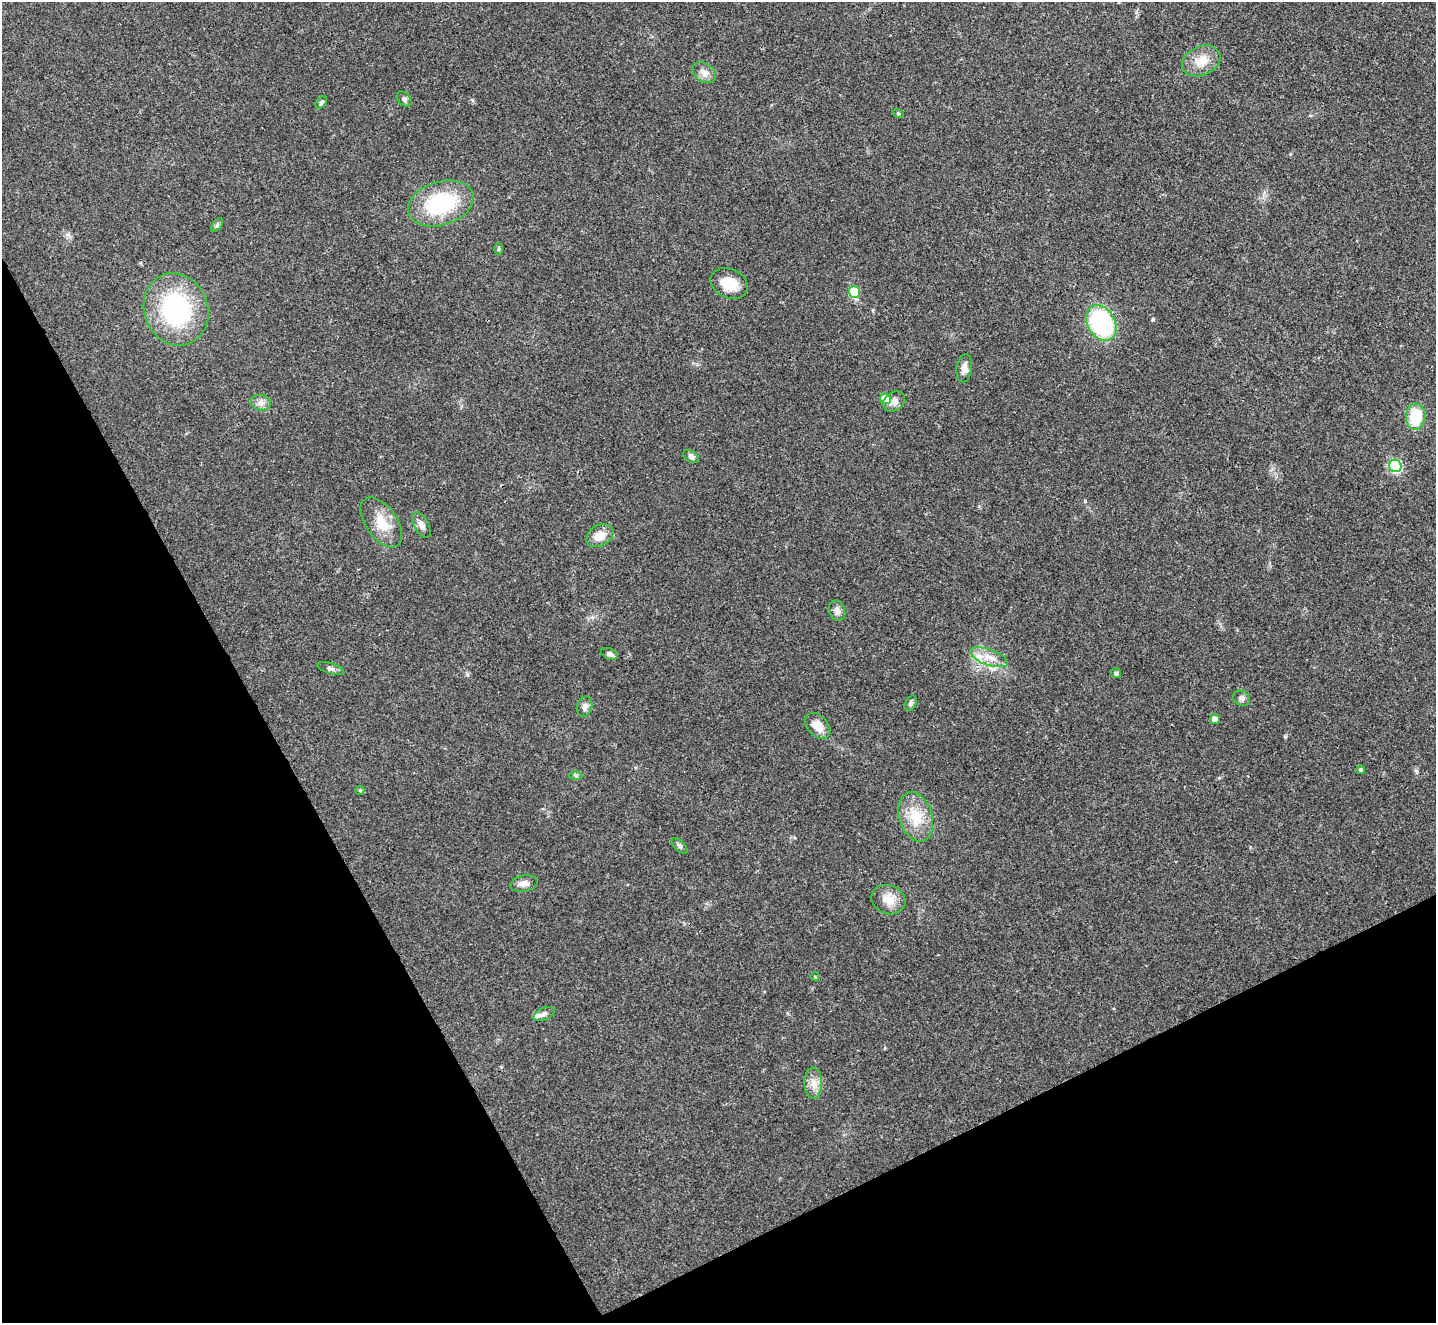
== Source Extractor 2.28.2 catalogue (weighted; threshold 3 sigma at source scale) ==
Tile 14 of 4 x 4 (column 2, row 4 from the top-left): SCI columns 1437-2870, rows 156-1476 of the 5739 x 5730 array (HDU 1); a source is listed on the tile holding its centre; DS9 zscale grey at full resolution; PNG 1438 x 1325 px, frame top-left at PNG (2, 2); each listed source drawn as its Kron ellipse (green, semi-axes under 4 px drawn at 4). Shown black and unused: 27% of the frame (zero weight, under 3 of 4 exposures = <1% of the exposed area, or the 3 px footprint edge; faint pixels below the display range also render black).
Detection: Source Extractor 2.28.2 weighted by HDU 2 'WHT'; one run over the whole footprint, this tile lists its part. Background 0.0993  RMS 0.0063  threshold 0.0284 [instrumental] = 3 sigma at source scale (4.5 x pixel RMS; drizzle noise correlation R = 1.50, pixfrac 1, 0.05/0.05 arcsec/px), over >= 5 px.
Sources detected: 44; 2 inside a brighter listed object's ellipse — not listed separately; the other 42 listed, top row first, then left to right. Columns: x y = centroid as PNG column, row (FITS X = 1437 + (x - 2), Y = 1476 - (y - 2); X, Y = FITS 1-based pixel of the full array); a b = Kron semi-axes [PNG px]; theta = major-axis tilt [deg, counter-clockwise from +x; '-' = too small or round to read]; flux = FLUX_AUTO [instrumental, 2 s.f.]
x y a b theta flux
1201 61 20 14 24 10
704 73 13 9 -34 4.4
404 99 9 6 -46 1.8
321 103 7 4 50 1.3
898 113 6 3 -19 0.68
441 203 34 21 17 51
217 225 8 4 54 1.2
498 249 6 4 88 0.76
729 284 19 14 -24 13
854 292 6 5 - 26
176 309 37 32 -70 73
1101 323 19 13 -60 70
964 368 14 7 82 4.1
885 399 5 5 - 12
894 401 12 9 34 4.3
261 403 10 8 -8 3.3
1415 417 13 9 84 21
691 456 9 5 -30 2.1
1395 466 6 6 - 72
381 522 28 15 -55 14
421 525 14 7 -61 4.1
600 536 14 10 31 8.6
837 611 10 8 -69 2.7
610 654 9 5 -22 2.1
989 657 20 8 -19 7.2
331 669 14 5 -17 1.9
1116 673 5 4 - 1
1242 698 9 7 -33 2
911 703 8 5 62 1.5
585 707 10 7 76 3
1215 719 5 4 - 3.9
818 726 15 10 -48 7.5
1360 770 4 3 - 0.85
576 775 6 4 0 1.1
360 791 5 4 - 0.83
916 817 25 16 -73 17
679 846 10 5 -42 1.4
524 883 14 8 11 4.1
888 900 17 14 -21 9
815 977 5 3 - 0.49
544 1014 11 6 24 2.4
813 1083 15 9 -89 5.5
Unlisted compact peaks at least as high as the median listed source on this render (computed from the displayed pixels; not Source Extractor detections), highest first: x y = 1285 737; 1085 501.